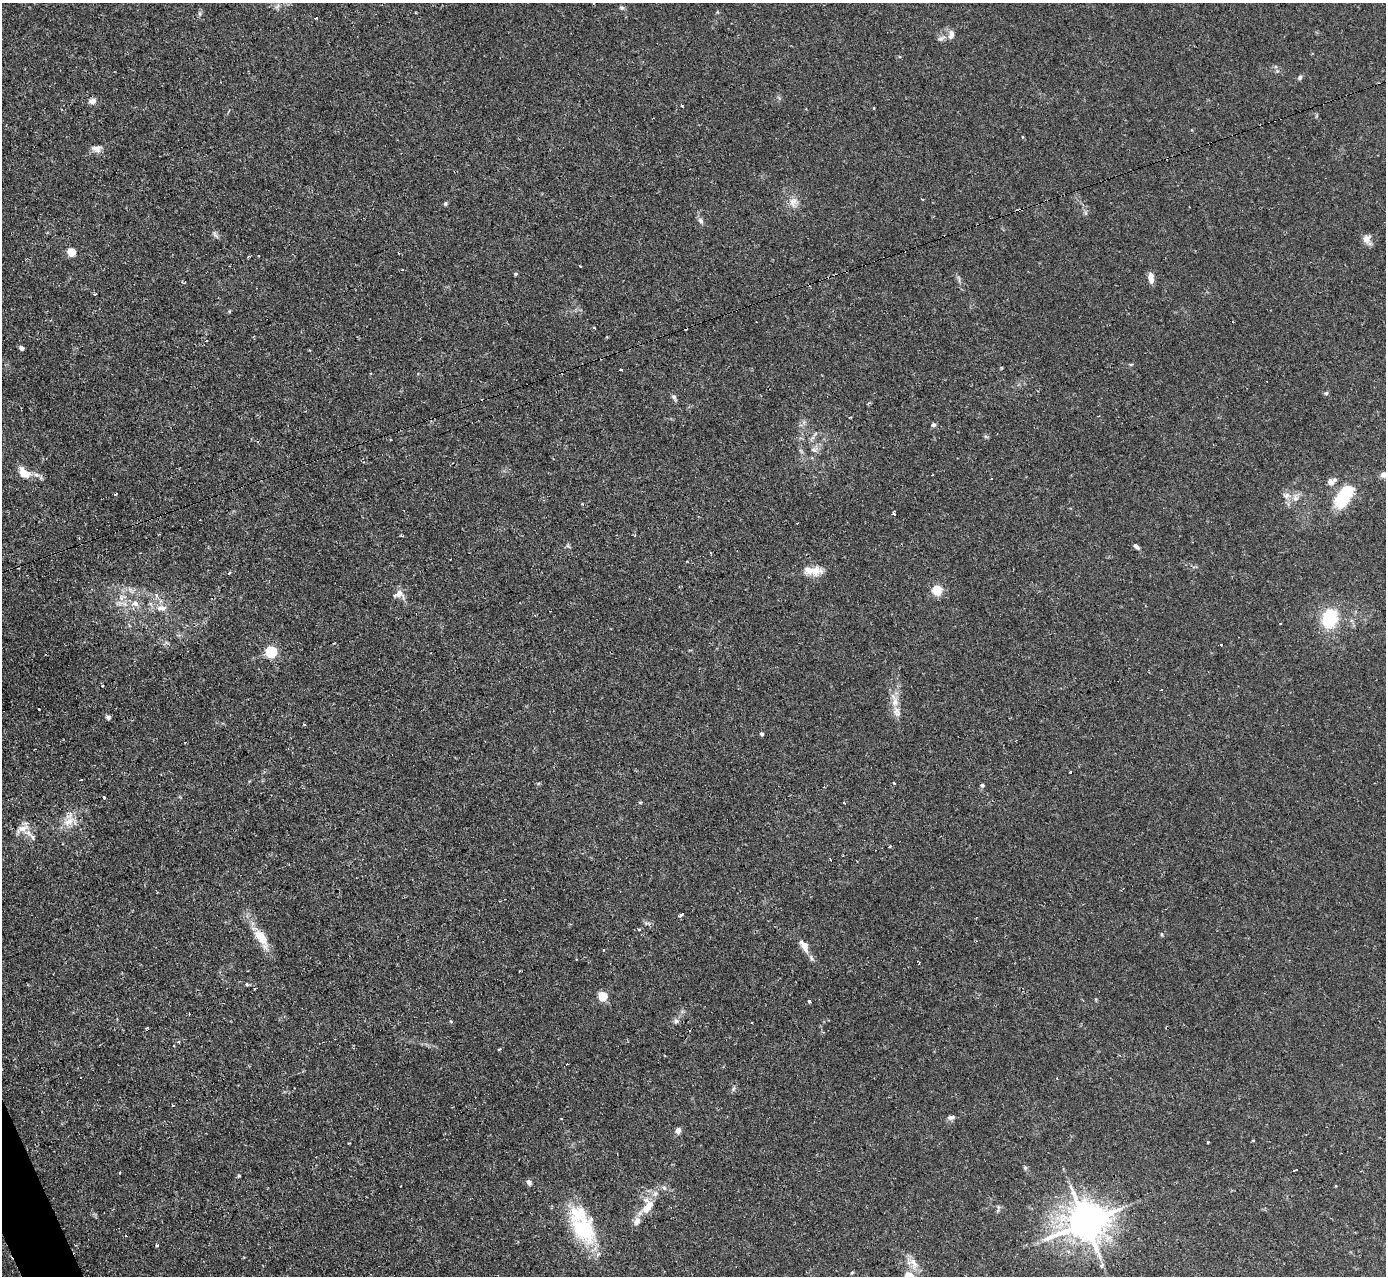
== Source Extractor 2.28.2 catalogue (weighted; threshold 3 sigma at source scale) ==
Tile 7 of 4 x 4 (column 3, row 2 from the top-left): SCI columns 2767-4150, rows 2692-3965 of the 5533 x 5515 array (HDU 1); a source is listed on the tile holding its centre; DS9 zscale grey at full resolution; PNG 1388 x 1278 px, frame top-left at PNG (2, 3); no overlay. Shown black and unused: <1% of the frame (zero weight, under 2 of 3 exposures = <1% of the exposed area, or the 3 px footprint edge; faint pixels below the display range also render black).
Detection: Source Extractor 2.28.2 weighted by HDU 2 'WHT'; one run over the whole footprint, this tile lists its part. Background 0.0666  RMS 0.0051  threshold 0.0229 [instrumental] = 3 sigma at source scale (4.5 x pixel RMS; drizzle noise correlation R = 1.50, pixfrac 1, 0.05/0.05 arcsec/px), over >= 5 px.
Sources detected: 119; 13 cosmic-ray / hot-pixel residue — not listed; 6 inside a brighter listed object's ellipse — not listed separately; the other 100 listed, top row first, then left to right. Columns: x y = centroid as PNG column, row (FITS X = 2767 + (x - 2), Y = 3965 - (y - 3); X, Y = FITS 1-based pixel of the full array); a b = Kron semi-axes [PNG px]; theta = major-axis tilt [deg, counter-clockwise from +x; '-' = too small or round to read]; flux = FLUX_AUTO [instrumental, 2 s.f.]
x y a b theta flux
277 6 9 3 45 1
621 8 6 5 - 0.94
316 18 4 2 - 0.53
951 34 13 7 79 2.6
941 39 13 5 30 1.7
1300 77 6 5 - 1.3
92 101 8 6 8 3.2
682 105 3 2 - 0.79
874 108 3 2 - 0.48
96 149 14 9 1 3
793 202 14 11 84 4.3
445 204 5 5 - 0.77
701 220 9 6 -51 1.5
215 235 11 5 -52 1.3
1366 238 11 10 - 3.3
71 252 5 5 - 16
580 266 4 2 - 0.38
402 270 3 3 - 0.69
516 274 5 4 - 0.65
1151 278 12 6 -83 3.6
95 294 3 2 - 0.67
1233 322 3 2 - 0.4
206 341 3 3 - 0.52
21 348 4 4 - 2.3
1131 364 6 4 1 0.53
621 370 3 2 - 0.76
1326 393 6 5 - 0.78
674 397 10 5 -58 1.4
850 417 4 2 - 0.47
933 425 6 5 - 1.1
814 450 9 6 -21 1.7
24 473 17 11 -41 6.7
933 475 3 2 - 0.9
1385 475 12 7 5 3.3
1331 482 9 8 - 3
115 494 3 2 - 1.5
1286 495 10 8 -7 2.6
1344 497 32 16 57 22
1295 498 12 8 -86 2.9
893 513 3 3 - 4.5
1136 546 8 4 -42 1.6
710 553 4 2 - 0.46
813 571 28 11 -2 7.1
229 573 5 3 - 0.51
937 590 8 8 - 10
399 594 13 10 9 3.9
135 603 9 8 - 3.3
125 604 7 4 -71 1.4
162 608 16 7 -1 4.3
1330 617 21 16 74 24
1281 623 3 2 - 0.81
271 651 5 5 - 58
1161 690 3 2 - 0.4
895 702 12 9 -90 4.3
39 709 3 3 - 1.2
108 717 7 5 -20 1.2
304 724 3 2 - 1.2
761 734 4 3 - 1.4
1070 772 3 2 - 0.7
894 783 4 2 - 0.87
982 785 5 5 - 0.91
103 797 3 3 - 3.6
640 802 5 3 - 0.52
845 803 3 2 - 0.73
69 821 19 11 38 6.9
28 833 15 8 -24 4.4
890 846 3 3 - 1.2
830 859 3 2 - 0.39
681 914 4 3 - 3
638 929 3 3 - 5.2
1162 934 5 3 - 0.58
261 937 29 12 -60 10
804 946 16 8 -61 4.7
603 950 3 2 - 0.53
247 984 5 4 - 0.67
602 996 5 5 - 23
809 1001 3 3 - 1
676 1021 7 6 - 1.3
174 1045 3 2 - 0.77
499 1050 3 2 - 0.71
566 1064 3 3 - 5.9
733 1089 8 4 60 1
173 1105 3 3 - 0.54
951 1118 10 5 19 1.7
678 1130 5 5 - 3.3
1208 1142 3 3 - 0.46
1025 1168 6 5 - 0.78
1295 1170 5 2 - 1.4
239 1175 4 3 - 0.74
529 1182 7 5 -61 1.8
664 1188 6 5 - 1.1
648 1207 19 9 50 8.4
998 1208 11 4 89 1.1
1085 1222 12 10 20 1500
583 1229 44 26 -47 35
157 1245 4 3 - 0.85
913 1263 19 13 -56 5.9
1102 1265 6 5 - 1.7
852 1272 5 3 - 0.5
910 1276 11 7 -43 7.8
Isophote crosses this tile's border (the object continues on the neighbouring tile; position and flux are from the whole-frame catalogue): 2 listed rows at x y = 1385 475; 910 1276
Unlisted compact peaks at least as high as the median listed source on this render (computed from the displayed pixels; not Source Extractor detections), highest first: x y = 451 1021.